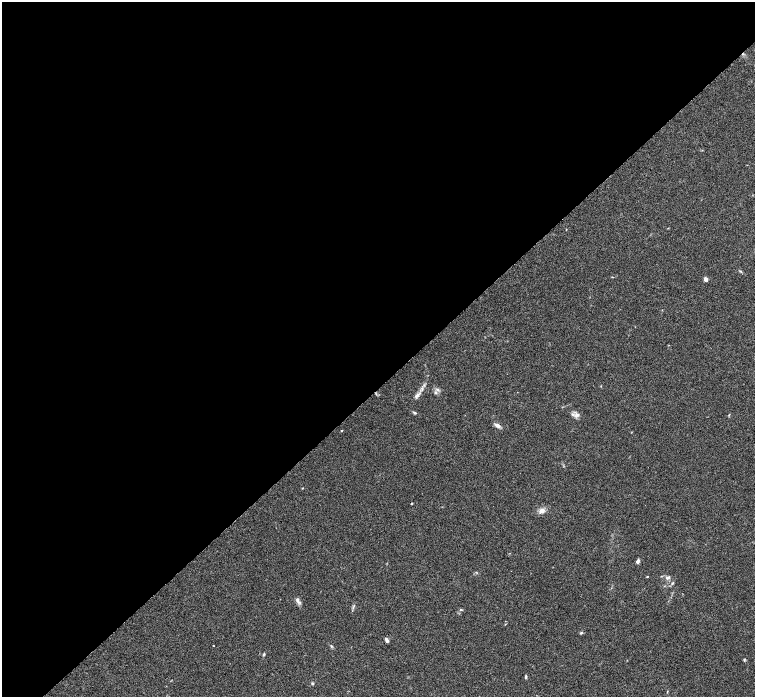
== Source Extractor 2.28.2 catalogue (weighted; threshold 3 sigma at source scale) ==
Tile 2 of 4 x 4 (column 2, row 1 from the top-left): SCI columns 1511-3015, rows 4475-5864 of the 6028 x 6026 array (HDU 1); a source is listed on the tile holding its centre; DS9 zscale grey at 2 x 2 block average (1 PNG px = mean of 2 x 2 image px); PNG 757 x 699 px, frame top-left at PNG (2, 2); no overlay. Shown black and unused: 56% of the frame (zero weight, under 3 of 6 exposures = <1% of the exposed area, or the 3 px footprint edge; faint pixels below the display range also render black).
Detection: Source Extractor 2.28.2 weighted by HDU 2 'WHT'; one run over the whole footprint, this tile lists its part. Background 0.0444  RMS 0.0034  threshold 0.0139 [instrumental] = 3 sigma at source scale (4.09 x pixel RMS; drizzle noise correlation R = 1.36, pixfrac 0.8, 0.05/0.05 arcsec/px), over >= 5 px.
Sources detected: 25; all 25 listed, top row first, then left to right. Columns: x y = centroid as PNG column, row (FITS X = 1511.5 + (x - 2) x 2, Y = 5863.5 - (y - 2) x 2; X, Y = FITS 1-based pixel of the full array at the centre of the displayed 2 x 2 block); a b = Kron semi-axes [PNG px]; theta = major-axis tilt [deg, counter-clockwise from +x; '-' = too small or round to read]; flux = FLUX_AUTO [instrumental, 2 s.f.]
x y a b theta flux
705 279 5 4 - 2.1
438 390 4 2 - 0.93
435 392 4 3 - 0.9
417 395 8 4 47 2.3
414 413 4 3 - 1
577 415 7 4 2 2.5
497 425 7 4 -27 2.8
342 431 3 2 - 0.4
302 488 3 2 - 0.41
411 503 3 2 - 0.55
542 511 7 5 18 3.5
638 561 5 3 - 2
647 576 2 2 - 0.38
667 578 6 4 -54 1.6
672 583 5 3 - 0.9
298 600 10 5 -64 2.2
461 609 4 2 - 0.61
581 633 4 3 - 0.89
386 640 5 3 - 2.3
213 645 2 2 - 0.32
331 646 4 3 - 0.8
264 655 4 3 - 0.83
744 659 4 2 - 0.68
526 677 4 2 - 1.1
312 683 3 3 - 0.91
Diffuse or blended objects may show on this block-average render without a row.